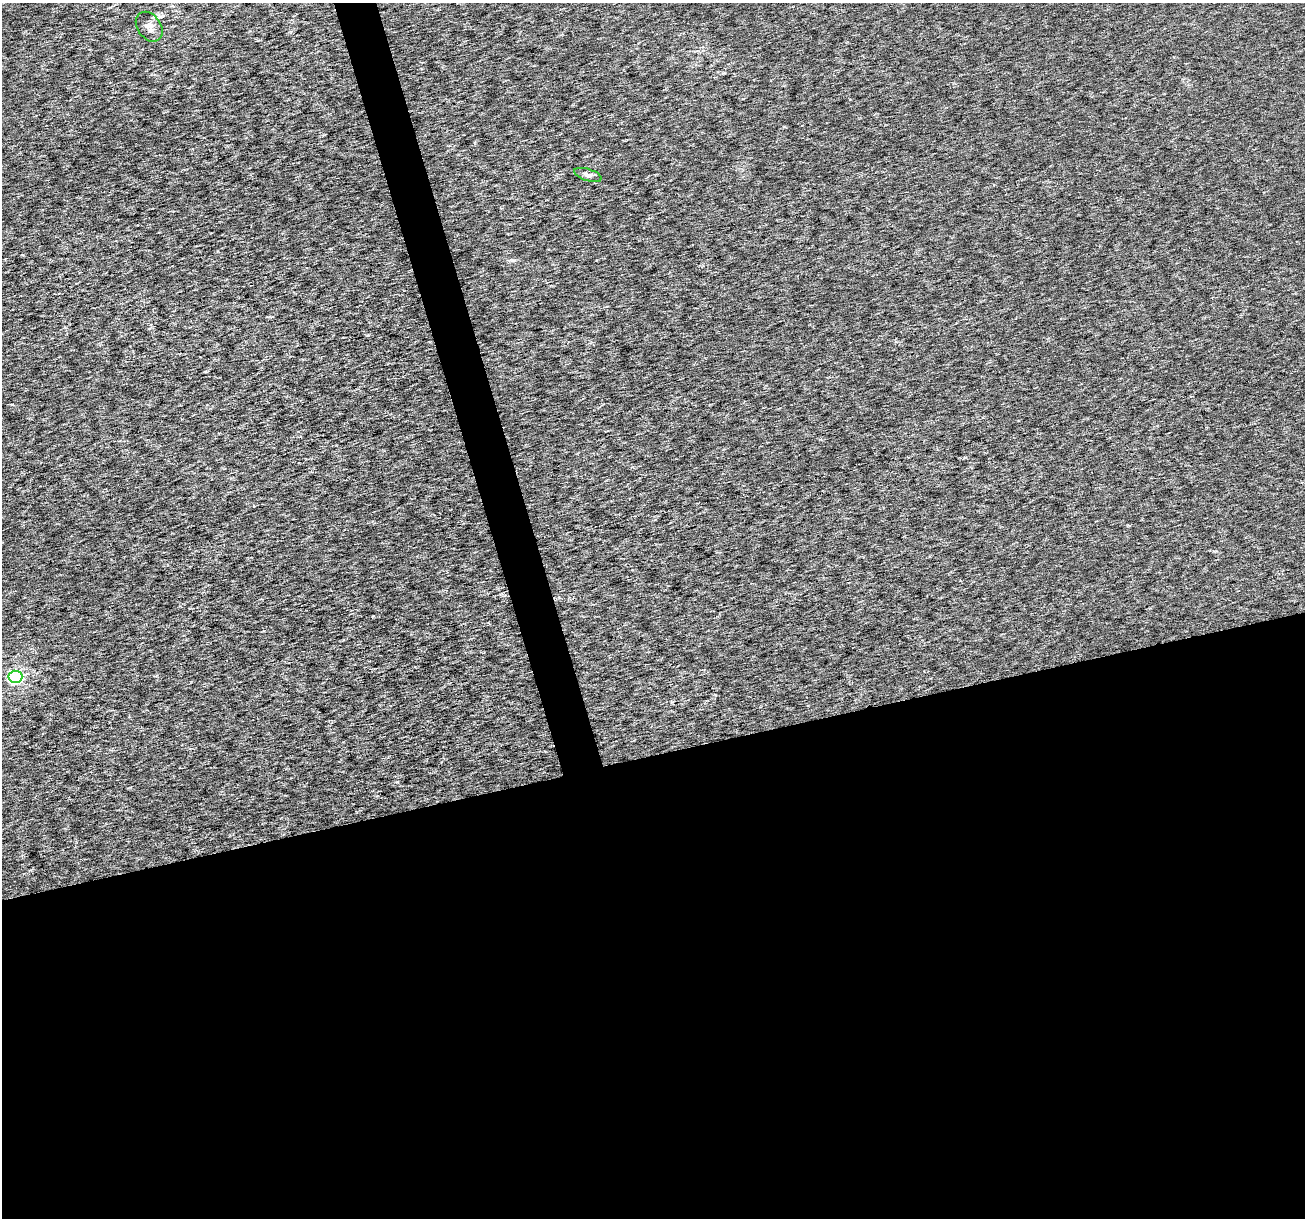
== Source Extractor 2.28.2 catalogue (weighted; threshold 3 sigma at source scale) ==
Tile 15 of 4 x 4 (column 3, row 4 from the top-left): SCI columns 2606-3908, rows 100-1315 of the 5212 x 5013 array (HDU 1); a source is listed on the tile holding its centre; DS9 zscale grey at full resolution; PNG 1307 x 1220 px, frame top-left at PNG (2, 3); each listed source drawn as its Kron ellipse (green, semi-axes under 4 px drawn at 4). Shown black and unused: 40% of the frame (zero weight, under 3 of 6 exposures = <1% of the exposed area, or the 3 px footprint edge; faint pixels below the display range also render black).
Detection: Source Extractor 2.28.2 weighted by HDU 2 'WHT'; one run over the whole footprint, this tile lists its part. Background 3.49e-05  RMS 0.0018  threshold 0.00726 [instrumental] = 3 sigma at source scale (4.09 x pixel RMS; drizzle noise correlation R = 1.36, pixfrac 0.8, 0.0396/0.0396 arcsec/px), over >= 5 px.
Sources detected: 3; all 3 listed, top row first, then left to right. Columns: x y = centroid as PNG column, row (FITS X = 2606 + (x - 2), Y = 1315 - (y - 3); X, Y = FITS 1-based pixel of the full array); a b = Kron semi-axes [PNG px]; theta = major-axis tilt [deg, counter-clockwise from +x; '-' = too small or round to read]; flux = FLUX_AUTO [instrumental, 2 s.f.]
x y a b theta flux
149 27 16 11 -55 1.3
588 175 14 6 -17 0.68
15 677 7 6 - 27